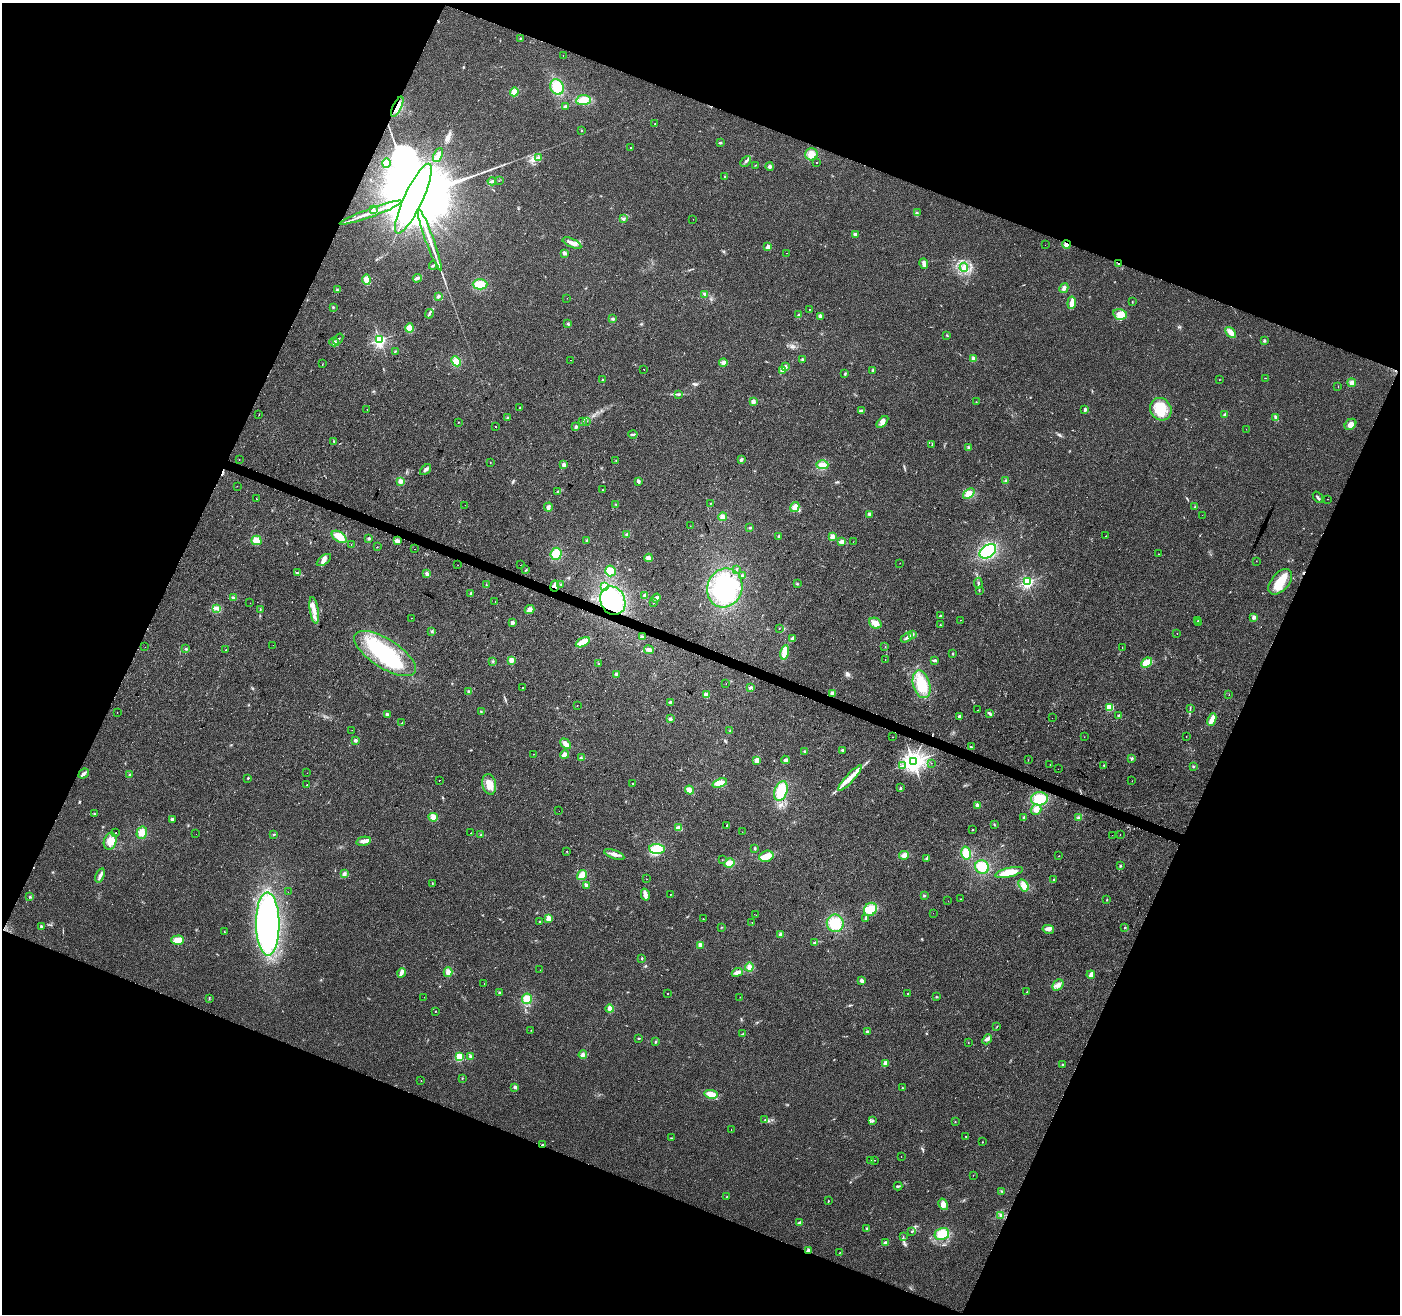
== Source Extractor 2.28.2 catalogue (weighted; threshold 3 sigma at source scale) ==
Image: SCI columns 1-5592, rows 209-5453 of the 5600 x 5726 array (HDU 1 of 3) = the unmasked area's bounding box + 8 px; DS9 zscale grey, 4 x 4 block average (1 PNG px = mean of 4 x 4 image px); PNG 1402 x 1316 px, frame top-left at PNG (2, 3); each listed source drawn as its Kron ellipse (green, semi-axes under 4 px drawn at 4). Shown black and unused: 43% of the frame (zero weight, under 2 of 3 exposures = <1% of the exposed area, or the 3 px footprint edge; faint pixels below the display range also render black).
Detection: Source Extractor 2.28.2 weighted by HDU 2 'WHT'. Background 0.0484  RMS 0.0068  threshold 0.0306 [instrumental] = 3 sigma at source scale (4.5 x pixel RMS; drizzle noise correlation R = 1.50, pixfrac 1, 0.0396/0.0396 arcsec/px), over >= 5 px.
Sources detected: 460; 9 inside a brighter object's white glare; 11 cosmic-ray / hot-pixel residue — neither listed nor drawn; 4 coinciding with a brighter row at this scale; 18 inside a brighter listed object's ellipse — not listed separately; the other 418 listed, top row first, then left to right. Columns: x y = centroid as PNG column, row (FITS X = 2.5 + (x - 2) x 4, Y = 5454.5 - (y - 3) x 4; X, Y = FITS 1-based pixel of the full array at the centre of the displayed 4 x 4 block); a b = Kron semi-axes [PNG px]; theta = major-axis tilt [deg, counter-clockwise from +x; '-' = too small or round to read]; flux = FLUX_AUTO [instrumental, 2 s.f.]
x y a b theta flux
520 38 2 2 - 2
563 55 2 2 - 2
557 87 8 6 -67 75
514 92 4 3 - 25
583 100 7 5 8 52
565 106 4 2 - 5.7
397 107 11 4 63 29
655 123 2 2 - 3.3
581 131 2 2 - 2
720 143 3 2 - 4.5
631 148 2 2 - 2.3
811 154 6 6 - 30
438 155 7 3 65 14
538 158 2 2 - 2.5
746 161 6 2 48 8
386 163 4 4 - 17
817 163 2 2 - 2
756 165 2 2 - 1.8
770 167 4 3 - 9.9
725 177 2 2 - 1.8
492 181 4 2 - 7.1
499 181 2 2 - 1.3
413 199 38 9 65 170000
373 209 2 2 - 12
917 212 2 2 - 2.3
371 213 33 2 20 62
624 218 2 2 - 3.2
693 219 2 2 - 0.96
855 234 3 3 - 8
430 240 32 2 -70 53
572 243 10 3 -24 23
1066 244 4 3 - 14
1045 245 2 2 - 0.46
768 247 2 2 - 57
564 253 2 2 - 38
787 253 2 2 - 5.6
924 264 5 3 - 16
1119 264 2 2 - 14
433 266 4 2 - 4.7
964 267 4 3 - 17
417 278 4 2 - 11
366 280 5 4 - 28
480 284 7 5 0 63
1064 288 5 3 - 10
337 290 3 2 - 3.6
704 294 3 2 - 5.7
438 296 3 3 - 6
567 298 2 2 - 0.87
1132 302 2 2 - 2
1072 303 6 3 83 46
333 307 3 2 - 3.1
809 309 2 2 - 2.6
429 314 5 2 - 6.1
1120 314 7 5 -15 27
799 315 3 3 - 5.3
820 316 2 2 - 42
613 319 3 2 - 3.6
568 324 3 2 - 3.9
410 328 4 4 - 35
1231 332 6 3 -47 28
947 335 2 2 - 2.8
338 339 6 2 53 5.1
380 340 2 2 - 940
1264 341 3 2 - 4.1
334 342 5 3 - 9.4
395 351 2 2 - 3.7
802 359 2 2 - 3.4
973 359 2 2 - 100
571 360 2 2 - 1.6
456 361 5 4 - 36
723 362 4 4 - 11
322 364 2 2 - 1.1
785 366 3 2 - 8.3
644 369 2 2 - 1.2
782 370 4 3 - 13
873 370 2 2 - 23
845 374 3 2 - 4.2
1265 378 2 2 - 0.78
603 379 2 2 - 2.9
1219 380 2 2 - 1
1352 383 4 3 - 19
1338 386 2 2 - 1.2
679 394 3 2 - 5.4
753 402 3 3 - 12
976 402 2 2 - 1
520 407 2 2 - 1.9
367 409 2 2 - 1
1161 409 12 10 -56 120
1085 410 3 2 - 7.8
861 411 4 2 - 11
259 414 2 2 - 1.6
1225 414 2 2 - 7.8
508 418 3 2 - 4.3
1276 418 4 2 - 11
586 421 2 2 - 1.5
458 422 2 2 - 2.3
582 422 2 2 - 1.5
882 422 7 3 47 14
1350 424 6 5 - 24
496 427 2 2 - 3
576 427 3 2 - 7.6
1246 429 2 2 - 0.68
633 434 4 2 - 5.8
334 441 2 2 - 2.2
932 444 3 2 - 2
969 447 2 2 - 3
239 460 2 2 - 0.64
616 460 2 2 - 1.9
741 460 3 2 - 6.9
490 463 2 2 - 1.8
564 465 4 3 - 9.8
822 465 6 4 -1 28
425 470 6 3 43 9.1
400 481 4 3 - 12
638 481 2 2 - 13
1005 481 4 2 - 5
237 486 2 2 - 0.77
602 490 2 2 - 6
557 491 2 2 - 1.4
969 494 6 4 38 33
1318 497 6 2 -52 6.4
256 499 2 2 - 4.2
1327 499 2 2 - 0.93
710 503 2 2 - 2
616 504 2 2 - 1.5
465 505 2 2 - 0.83
548 507 4 3 - 11
795 507 5 3 - 23
1195 507 3 2 - 3.1
869 514 3 3 - 7
1202 515 2 2 - 0.64
722 517 4 4 - 15
690 526 2 2 - 1.6
750 528 2 2 - 2.6
627 534 4 3 - 8.6
779 536 2 2 - 7.8
832 536 4 3 - 13
1106 536 2 2 - 1.2
339 537 8 5 -33 48
369 538 2 2 - 3.7
256 540 5 4 - 33
587 540 2 2 - 1.9
397 541 3 3 - 21
842 542 4 3 - 13
853 542 2 2 - 0.71
351 545 2 2 - 2.7
377 546 2 2 - 0.69
414 549 2 2 - 3.4
988 551 9 6 37 200
556 554 6 5 - 55
1158 554 2 2 - 1
649 558 4 3 - 19
324 560 8 4 37 16
1256 561 2 2 - 0.91
900 563 2 2 - 0.91
458 565 2 2 - 1.1
520 565 2 2 - 0.62
736 569 2 2 - 4.3
526 570 2 2 - 2
610 571 5 5 - 42
298 573 3 2 - 2.7
427 574 4 3 - 11
742 576 2 2 - 9.4
1027 582 2 2 - 820
1280 582 15 9 49 79
978 583 5 2 - 6.3
561 584 2 2 - 1.5
797 584 3 2 - 2.7
486 585 2 2 - 3.8
555 586 5 3 - 13
604 587 3 3 - 16
725 588 20 17 68 420
979 591 2 2 - 1.8
471 594 2 2 - 26
645 596 3 3 - 11
233 598 4 3 - 6.5
656 598 5 3 - 13
495 601 2 2 - 1.1
613 601 15 12 -65 180
654 602 3 2 - 2.6
250 603 2 2 - 0.71
216 608 3 3 - 7.2
260 610 3 2 - 3.4
314 610 14 4 -81 34
529 610 5 3 - 20
940 616 2 2 - 14
1254 617 3 3 - 11
411 618 2 2 - 1.1
961 620 2 2 - 1.1
1198 621 3 2 - 4.2
512 623 3 3 - 11
875 623 6 5 - 35
1198 623 4 2 - 4.3
940 625 2 2 - 4.1
779 628 2 2 - 1.9
432 631 2 2 - 4.5
1177 633 2 2 - 2.4
913 634 3 2 - 4.2
642 637 3 2 - 12
907 637 6 2 30 10
792 638 3 2 - 11
583 642 7 3 26 53
273 645 2 2 - 1.7
885 646 2 2 - 4.9
145 647 2 2 - 0.96
1122 647 2 2 - 1.5
186 649 3 2 - 3.3
226 650 2 2 - 2.3
649 650 5 3 - 19
785 652 7 4 79 41
385 653 35 14 -33 340
953 654 3 2 - 3.7
885 659 2 2 - 1.5
511 660 2 2 - 110
934 660 4 2 - 6.2
493 662 2 2 - 1.8
1147 663 6 4 42 46
599 664 2 2 - 2.9
616 674 3 3 - 4.9
726 684 2 2 - 2.4
922 684 14 8 -75 120
522 687 2 2 - 8.7
750 687 3 2 - 5.8
468 692 3 2 - 2.4
832 693 3 3 - 10
706 695 4 3 - 18
1229 695 2 2 - 1.9
670 702 3 3 - 4.5
577 706 2 2 - 1.2
1110 707 4 3 - 61
1190 708 2 2 - 1.9
978 710 2 2 - 0.72
481 711 2 2 - 2.1
117 712 2 2 - 1.7
989 713 3 2 - 4.6
387 714 3 3 - 9
960 716 3 3 - 8
1118 716 2 2 - 3.8
1052 718 2 2 - 0.58
670 719 3 3 - 10
1212 720 6 3 66 42
402 722 3 2 - 1.7
352 730 2 2 - 0.71
730 731 2 2 - 2.1
1186 736 2 2 - 1.1
892 737 2 2 - 1.9
1084 737 2 2 - 2.3
355 740 2 2 - 32
566 744 6 3 -46 25
971 747 3 2 - 3.6
842 750 2 2 - 29
805 751 3 2 - 2.9
533 754 2 2 - 0.96
565 755 4 3 - 18
581 758 3 2 - 3.2
1131 758 3 2 - 4.2
757 760 4 3 - 22
785 760 4 3 - 10
1028 760 2 2 - 1
913 762 3 3 - 2900
931 763 2 2 - 0.74
1050 765 2 2 - 0.91
1104 765 2 2 - 4.1
902 766 3 2 - 3.6
1193 767 2 2 - 2.6
1058 769 2 2 - 0.59
307 773 2 2 - 2.1
84 774 5 2 - 13
129 775 2 2 - 2.8
248 778 2 2 - 9.5
850 778 17 3 47 40
439 780 2 2 - 4.8
1132 781 2 2 - 68
633 783 2 2 - 6.4
720 783 8 4 18 29
489 784 10 6 -78 39
307 785 2 2 - 3.8
900 788 2 2 - 18
690 790 5 4 - 24
781 791 10 6 71 110
1039 799 8 6 6 91
977 805 2 2 - 87
1036 809 5 5 - 24
559 811 2 2 - 1.1
95 814 2 2 - 1.9
433 817 5 4 - 18
1024 817 3 2 - 4.2
1079 818 4 2 - 6.2
172 819 2 2 - 36
994 824 2 2 - 2
727 826 2 2 - 3.3
679 828 4 3 - 19
972 830 2 2 - 4
116 832 2 2 - 5.8
742 832 2 2 - 1.3
142 833 6 5 - 34
470 833 2 2 - 0.81
196 834 2 2 - 0.6
274 835 3 2 - 3.2
481 835 3 2 - 5.3
1112 835 2 2 - 0.5
1120 835 2 2 - 1.3
110 841 8 6 73 38
363 841 7 4 13 17
755 848 3 2 - 3.1
657 849 8 5 -7 100
567 851 2 2 - 3
966 853 6 4 -77 62
614 854 10 3 -20 18
904 855 5 4 - 20
766 856 7 5 17 48
1059 856 2 2 - 0.88
927 859 3 3 - 11
722 860 2 2 - 1
729 863 5 4 - 22
1120 866 2 2 - 2.5
982 867 7 6 - 74
1009 872 14 4 13 59
344 874 3 3 - 10
100 875 7 3 69 12
582 875 5 4 - 32
647 879 2 2 - 0.58
1054 879 2 2 - 2.8
432 883 2 2 - 2.1
586 885 3 2 - 11
1024 885 6 4 -58 36
288 892 2 2 - 1.8
645 894 6 3 -75 26
670 895 2 2 - 1.2
924 896 2 2 - 3.4
30 897 2 2 - 2.6
961 899 2 2 - 2.9
1107 899 2 2 - 4.7
948 901 2 2 - 0.57
870 909 7 6 - 57
933 913 2 2 - 0.73
756 915 2 2 - 1.7
549 918 2 2 - 140
703 919 2 2 - 1.4
865 919 2 2 - 2
540 921 2 2 - 2.4
752 922 2 2 - 1.9
835 923 9 8 - 96
268 924 31 12 -90 1200
41 927 3 2 - 4.6
722 927 2 2 - 1.4
1125 928 2 2 - 2.7
1048 929 6 3 -12 12
224 932 2 2 - 1.7
781 934 4 3 - 14
178 940 6 4 2 32
815 942 3 2 - 3.4
700 945 3 3 - 13
642 958 2 2 - 9.8
749 967 4 4 - 18
540 970 2 2 - 1.3
448 972 5 4 - 16
737 972 6 3 22 18
401 973 5 2 - 21
1091 975 4 3 - 18
862 981 3 3 - 17
484 983 2 2 - 0.57
1058 985 6 4 47 19
1027 992 3 2 - 3.7
499 993 3 2 - 5.4
667 994 2 2 - 1.3
908 994 2 2 - 12
424 997 2 2 - 0.87
740 997 2 2 - 1.1
936 997 2 2 - 2.2
209 999 2 2 - 1.5
527 999 5 5 - 41
610 1009 4 3 - 21
435 1011 2 2 - 1.6
997 1027 2 2 - 1.5
531 1030 2 2 - 1.2
867 1032 3 2 - 6.2
743 1034 2 2 - 1.6
639 1038 3 2 - 2.3
987 1039 5 4 - 11
655 1042 2 2 - 9.4
968 1043 2 2 - 0.95
583 1055 4 3 - 10
459 1057 2 2 - 270
470 1057 4 2 - 5.5
885 1063 4 2 - 19
1063 1065 2 2 - 11
462 1078 2 2 - 1.9
421 1080 2 2 - 0.72
515 1087 2 2 - 38
902 1088 2 2 - 4.2
711 1094 7 3 -12 41
765 1120 2 2 - 1.5
872 1120 4 3 - 5.8
955 1122 2 2 - 1.2
731 1130 2 2 - 2.4
966 1136 2 2 - 1.8
671 1138 3 2 - 2.2
982 1142 2 2 - 1.3
543 1145 2 2 - 22
901 1156 2 2 - 0.83
871 1160 2 2 - 1.3
875 1160 2 2 - 1.2
973 1175 2 2 - 1.4
898 1186 4 2 - 5
1001 1191 2 2 - 2
727 1196 3 2 - 1.4
828 1201 2 2 - 2.5
943 1204 6 4 -60 15
1001 1216 3 2 - 5
799 1222 3 2 - 6.6
866 1228 2 2 - 6.1
912 1231 3 2 - 2.8
942 1234 7 6 - 67
903 1237 2 2 - 1.5
886 1243 4 2 - 14
808 1250 3 2 - 9.6
840 1252 2 2 - 1.2
Overlapping masked pixels (flux is a lower limit): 6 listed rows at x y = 397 107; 1066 244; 1119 264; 555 586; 543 1145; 808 1250
Diffuse or blended objects may show on this block-average render without a row.